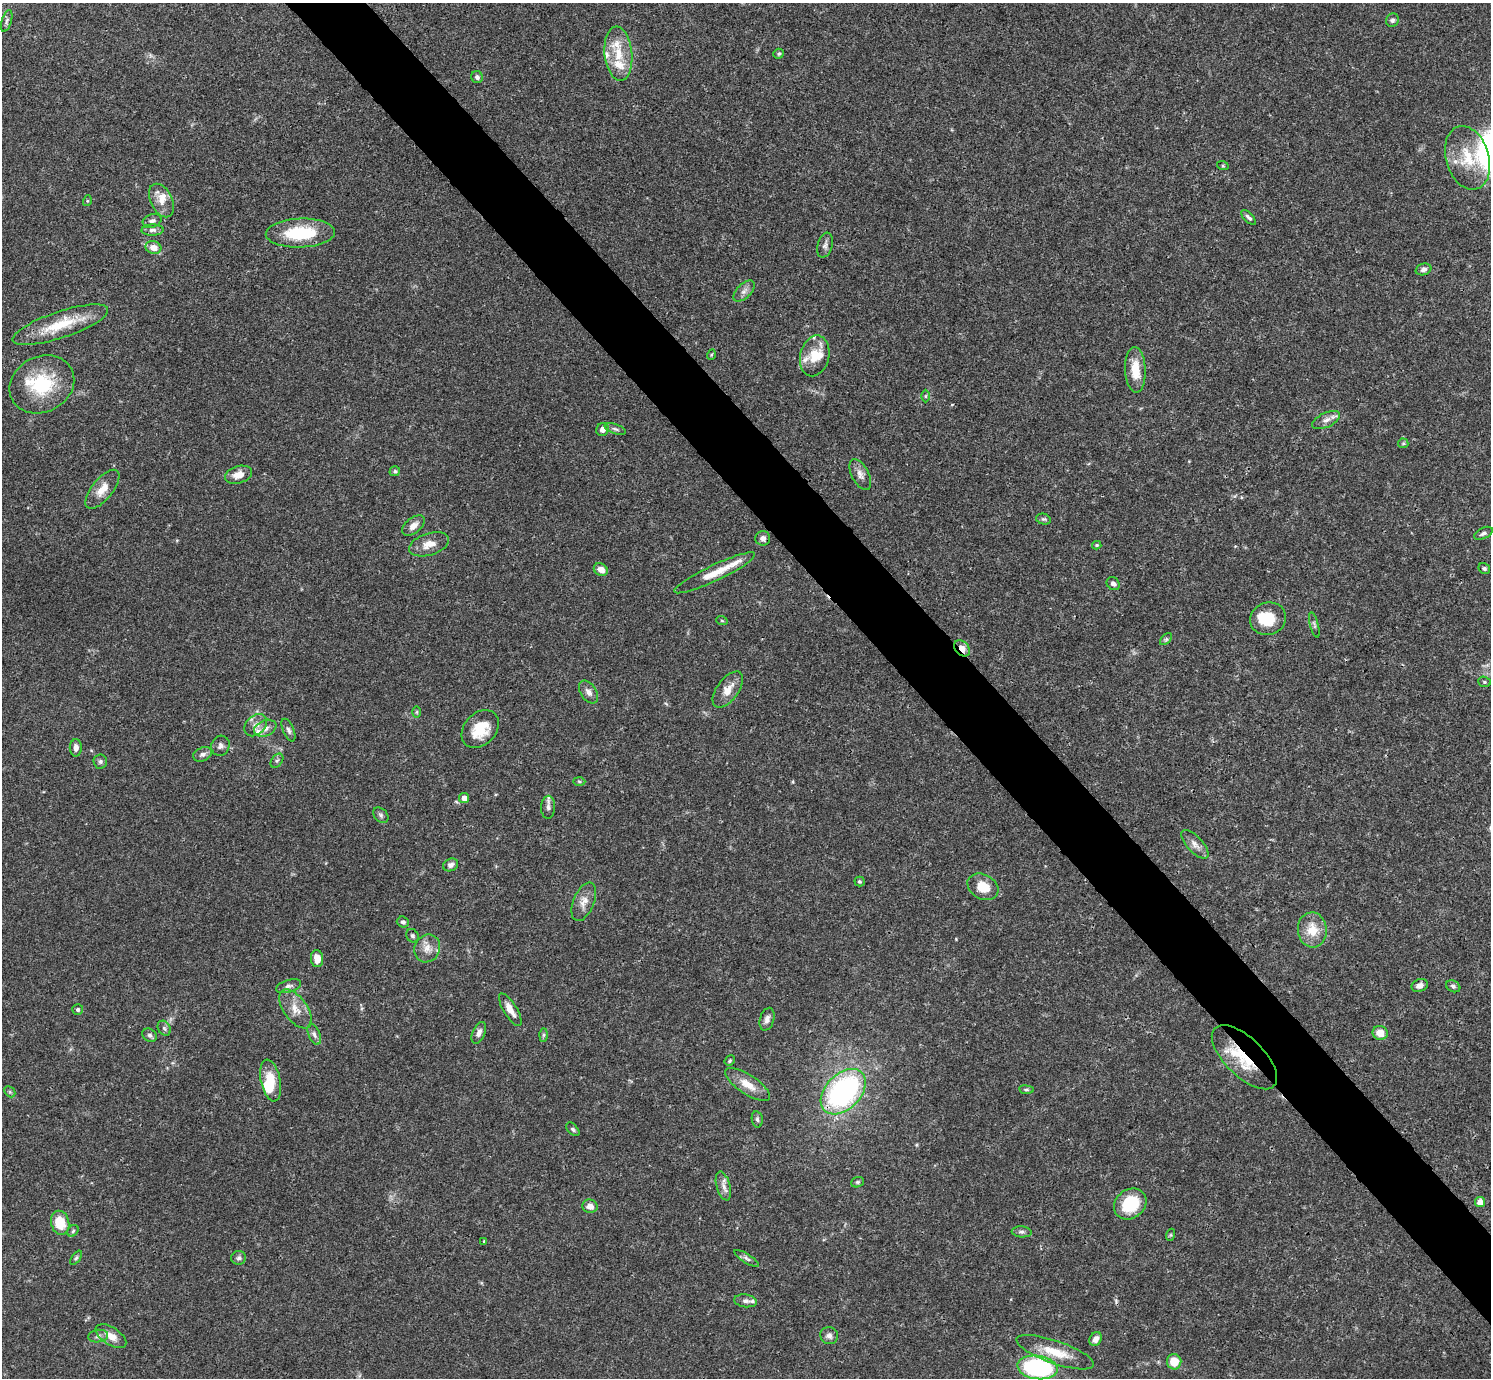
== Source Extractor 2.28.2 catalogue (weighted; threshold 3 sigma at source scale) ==
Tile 6 of 4 x 4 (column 2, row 2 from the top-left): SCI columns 1491-2979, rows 2909-4284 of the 5961 x 5958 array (HDU 1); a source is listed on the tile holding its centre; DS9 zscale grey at full resolution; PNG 1493 x 1380 px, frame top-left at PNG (2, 3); each listed source drawn as its Kron ellipse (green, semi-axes under 4 px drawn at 4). Shown black and unused: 5% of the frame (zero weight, under 3 of 4 exposures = <1% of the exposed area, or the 3 px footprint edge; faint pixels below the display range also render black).
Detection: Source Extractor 2.28.2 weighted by HDU 2 'WHT'; one run over the whole footprint, this tile lists its part. Background 0.0407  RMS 0.0027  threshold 0.0119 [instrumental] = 3 sigma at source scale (4.5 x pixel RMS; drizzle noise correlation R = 1.50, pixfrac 1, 0.05/0.05 arcsec/px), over >= 5 px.
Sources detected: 131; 1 inside a brighter object's white glare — neither listed nor drawn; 14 inside a brighter listed object's ellipse — not listed separately; the other 116 listed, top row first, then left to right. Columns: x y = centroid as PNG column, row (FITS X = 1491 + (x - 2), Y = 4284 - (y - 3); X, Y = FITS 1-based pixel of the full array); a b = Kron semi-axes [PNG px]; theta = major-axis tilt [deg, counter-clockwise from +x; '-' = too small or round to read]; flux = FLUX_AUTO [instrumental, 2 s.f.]
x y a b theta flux
1392 20 7 6 - 0.75
7 21 11 5 73 0.73
618 54 27 14 -84 6.3
779 54 5 5 - 0.43
477 77 6 5 - 0.84
1468 158 32 21 -73 9.8
1223 166 6 4 -18 0.28
87 201 5 3 - 0.27
161 201 18 11 -63 3.2
1249 218 9 4 -46 0.73
152 221 10 6 18 0.96
152 230 11 5 1 1.1
300 233 34 14 2 14
825 245 13 7 74 1.1
153 248 8 6 -17 2.3
1423 269 8 5 17 0.95
744 291 13 7 45 1.3
60 325 50 13 18 10
711 355 5 3 - 0.27
815 356 21 14 76 4.9
1135 370 23 10 -87 5.4
42 384 33 27 27 15
925 396 6 4 90 0.4
1326 420 15 7 26 1.7
602 429 7 6 - 1.3
615 429 11 5 -19 0.68
1403 443 5 5 - 0.37
395 471 5 5 - 0.47
860 474 17 8 -63 1.8
238 475 14 8 16 2.8
102 489 23 10 51 3.6
1043 519 7 5 -14 0.5
413 526 13 7 39 2
1483 533 10 5 26 0.81
763 538 7 7 - 1.1
429 544 21 11 17 3.1
1097 545 4 3 - 0.41
1484 569 6 5 - 0.53
601 570 7 6 - 1.9
715 573 44 8 25 5.4
1113 584 7 6 - 1
1268 619 18 16 20 6.9
722 621 6 3 -20 0.29
1314 625 13 3 -75 0.56
1166 639 7 4 45 0.44
962 648 9 6 -45 2.3
1484 682 6 5 - 0.47
728 690 21 11 53 3.5
589 692 13 8 -56 1.4
417 712 6 4 90 0.32
256 725 13 9 45 1.9
265 728 11 8 23 1.6
480 729 21 16 46 7.6
288 730 12 5 -66 0.84
220 746 10 9 - 1.1
76 748 8 6 -90 1.4
203 754 10 6 22 0.96
100 761 7 7 - 0.7
277 761 8 5 52 0.57
579 782 6 4 -2 0.37
464 798 5 5 - 1.9
548 807 11 7 89 1.1
381 815 9 6 -46 0.67
1195 844 18 8 -47 1.9
451 865 8 6 25 0.93
859 881 5 5 - 0.36
983 887 16 12 -28 4.7
584 902 20 10 67 2.7
403 922 6 5 - 0.66
1312 930 17 14 -84 5.2
412 936 7 6 - 0.54
427 948 14 12 60 2.7
317 959 8 6 -87 2.7
1420 985 8 6 22 1.3
288 986 13 6 17 1
1453 986 7 5 -28 0.65
295 1009 22 11 -54 3.6
78 1010 5 5 - 0.52
510 1010 19 6 -58 2.6
767 1019 12 7 73 1.3
164 1028 8 6 -61 0.64
479 1033 11 6 66 1.3
1380 1033 8 7 - 3.2
314 1034 11 5 -68 0.9
150 1035 8 6 -35 0.69
544 1035 6 4 88 0.45
1244 1057 41 19 -44 13
730 1061 5 4 - 0.35
271 1080 21 9 -78 5.6
748 1085 26 9 -33 4.1
1026 1090 7 4 -7 0.44
10 1092 6 4 -46 0.46
843 1092 27 17 45 54
757 1119 8 5 -80 0.6
573 1129 8 5 -46 0.53
857 1182 6 5 - 0.49
723 1186 15 7 -74 1.6
1480 1202 5 5 - 2.2
1130 1204 17 14 39 11
590 1206 7 6 - 1.8
60 1223 12 9 -75 5.8
73 1231 6 5 - 0.44
1022 1232 10 5 -5 0.71
1170 1235 6 4 71 0.31
484 1241 4 3 - 0.29
76 1258 8 4 54 0.48
239 1258 7 7 - 0.74
747 1258 14 4 -32 0.86
745 1301 11 6 -7 1.1
98 1336 10 6 8 1
111 1336 17 8 -33 2.9
829 1336 9 8 - 1.2
1096 1339 7 6 - 1.4
1055 1352 41 11 -19 7
1174 1362 7 7 - 4.3
1037 1367 20 11 -7 37
Overlapping masked pixels (flux is a lower limit): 3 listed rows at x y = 962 648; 1244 1057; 843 1092